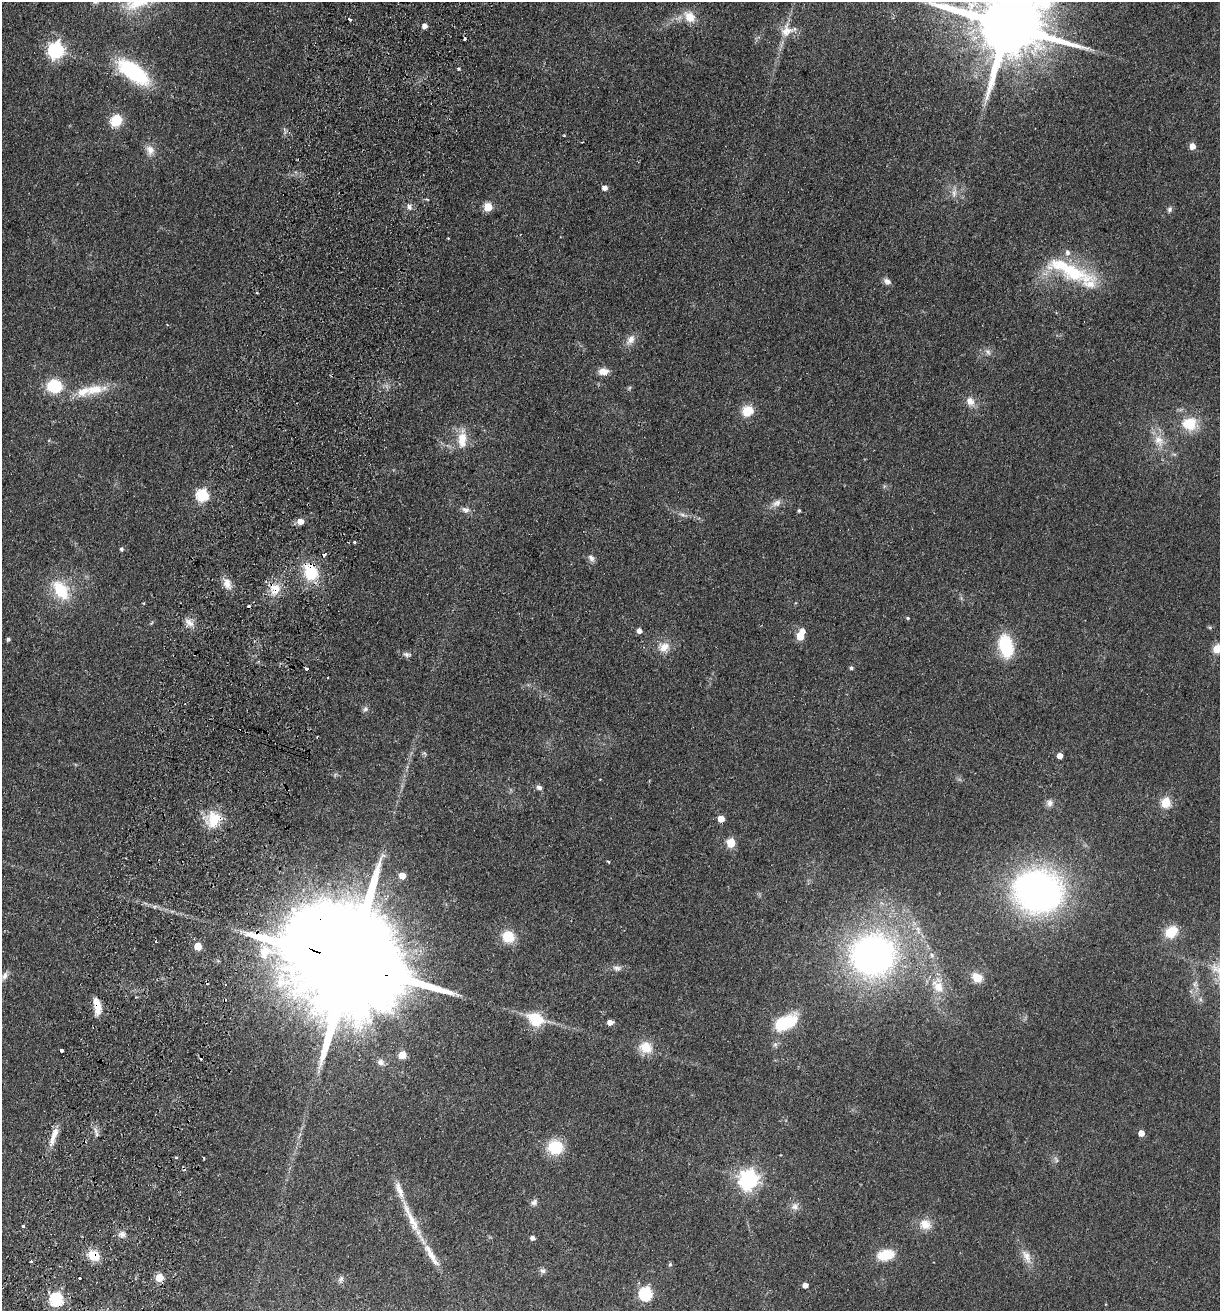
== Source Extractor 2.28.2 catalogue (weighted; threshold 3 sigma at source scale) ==
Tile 7 of 4 x 4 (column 3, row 2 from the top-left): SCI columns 2622-3839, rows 2637-3945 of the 5368 x 5274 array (HDU 1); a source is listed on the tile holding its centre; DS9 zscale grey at full resolution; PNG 1222 x 1313 px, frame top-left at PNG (2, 2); no overlay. Shown black and unused: <1% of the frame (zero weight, under 2 of 3 exposures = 3% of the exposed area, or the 3 px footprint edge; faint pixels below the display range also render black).
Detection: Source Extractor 2.28.2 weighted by HDU 2 'WHT'; one run over the whole footprint, this tile lists its part. Background 0.0768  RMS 0.0079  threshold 0.0354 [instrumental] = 3 sigma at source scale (4.5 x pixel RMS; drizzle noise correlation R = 1.50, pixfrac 1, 0.05/0.05 arcsec/px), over >= 5 px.
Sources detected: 133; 1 too faint to see at this stretch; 10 cosmic-ray / hot-pixel residue — not listed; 7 inside a brighter listed object's ellipse — not listed separately; the other 115 listed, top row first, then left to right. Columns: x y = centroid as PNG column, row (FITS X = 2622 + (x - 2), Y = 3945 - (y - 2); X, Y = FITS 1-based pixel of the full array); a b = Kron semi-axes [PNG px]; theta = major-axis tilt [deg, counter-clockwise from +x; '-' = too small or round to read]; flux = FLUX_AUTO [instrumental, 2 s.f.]
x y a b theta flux
690 17 17 13 -44 12
349 19 4 3 - 3
1007 25 21 15 -19 9800
425 26 5 4 - 4.6
787 30 23 16 23 13
56 50 7 6 - 230
458 69 4 3 - 0.93
133 72 36 15 -36 70
116 120 12 10 49 19
564 135 3 3 - 0.64
1192 146 5 5 - 7.3
150 150 14 10 -73 6.6
605 188 5 5 - 4.2
409 207 9 6 -69 2.8
488 207 5 5 - 31
1169 209 8 6 70 2.1
448 238 3 3 - 0.56
1070 270 75 19 -23 60
887 281 9 6 -31 3.6
257 293 2 2 - 0.84
630 340 15 9 52 6.3
988 352 10 6 -65 2.8
603 371 11 8 3 7.5
54 386 11 9 -3 44
94 389 37 14 9 22
970 401 14 11 -64 6.8
747 411 10 9 - 18
1189 424 21 18 -5 22
462 437 20 11 84 14
1159 440 17 13 -60 11
202 495 6 6 - 86
776 503 14 8 29 5.1
466 510 9 7 -23 3.8
799 510 4 3 - 1.2
682 515 10 5 -18 2.6
300 521 7 6 - 6.3
354 542 3 3 - 2.9
121 549 4 4 - 1.6
591 558 11 7 -54 3
311 573 21 17 -55 27
227 584 16 10 -63 7.1
275 589 15 14 - 13
61 590 21 14 -55 32
144 603 5 3 - 0.63
908 618 4 4 - 1.1
189 623 14 8 -45 5.5
639 631 5 4 - 4.7
802 631 6 5 - 5
800 636 5 5 - 20
8 639 4 4 - 1.7
1006 646 20 12 -78 49
664 647 15 12 19 9.4
1217 649 5 5 - 26
407 654 12 6 -10 2.7
851 668 5 4 - 1.5
306 669 3 3 - 1.8
365 709 9 6 54 2.2
424 753 6 5 - 1.3
1060 755 4 4 - 6
539 787 7 6 - 2.6
1166 802 6 5 - 44
1049 803 11 9 -87 3.8
214 819 21 17 70 20
721 819 5 5 - 10
731 843 5 5 - 29
608 861 5 2 - 0.98
402 876 5 5 - 10
1038 891 33 28 -20 410
155 906 7 4 19 1.4
1171 932 16 12 40 16
508 937 12 11 - 19
198 946 5 5 - 19
873 955 35 33 7 340
932 955 8 6 -18 2.7
350 963 52 24 -20 44000
617 968 12 8 -4 3.6
4 976 11 8 66 4.4
977 977 13 10 -30 10
1195 984 10 5 69 2.9
938 987 18 12 -55 14
97 1006 16 7 -78 13
535 1019 18 13 -31 25
610 1022 5 5 - 5.7
785 1022 26 14 25 42
775 1044 7 6 - 2.1
646 1047 17 15 -22 14
61 1050 3 3 - 3.7
402 1055 5 5 - 17
381 1062 10 9 - 3.8
96 1131 12 6 -64 3.1
1141 1133 5 5 - 7.4
54 1136 26 7 71 9.8
555 1147 16 14 -9 29
176 1157 4 3 - 1.1
1056 1160 10 4 -61 1.6
749 1179 7 7 - 410
534 1202 10 7 38 2.8
795 1207 11 10 - 4.5
412 1221 73 9 -64 27
925 1224 16 13 -29 10
23 1226 3 3 - 2
122 1234 9 8 - 3.7
532 1238 5 4 - 2.9
94 1255 13 10 -26 16
886 1255 17 10 12 21
1027 1256 21 9 -61 8.5
31 1261 3 3 - 1.8
670 1264 6 4 74 1.4
542 1270 9 7 -25 2.4
159 1277 5 5 - 21
80 1278 3 2 - 1.5
341 1279 9 6 62 2.3
805 1285 4 4 - 4.4
646 1293 6 6 - 100
56 1299 6 6 - 120
Overlapping masked pixels (flux is a lower limit): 9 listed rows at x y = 311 573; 275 589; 214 819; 873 955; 350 963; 97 1006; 94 1255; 159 1277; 56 1299
Isophote crosses this tile's border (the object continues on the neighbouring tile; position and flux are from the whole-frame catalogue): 3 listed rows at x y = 1007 25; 1217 649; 4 976